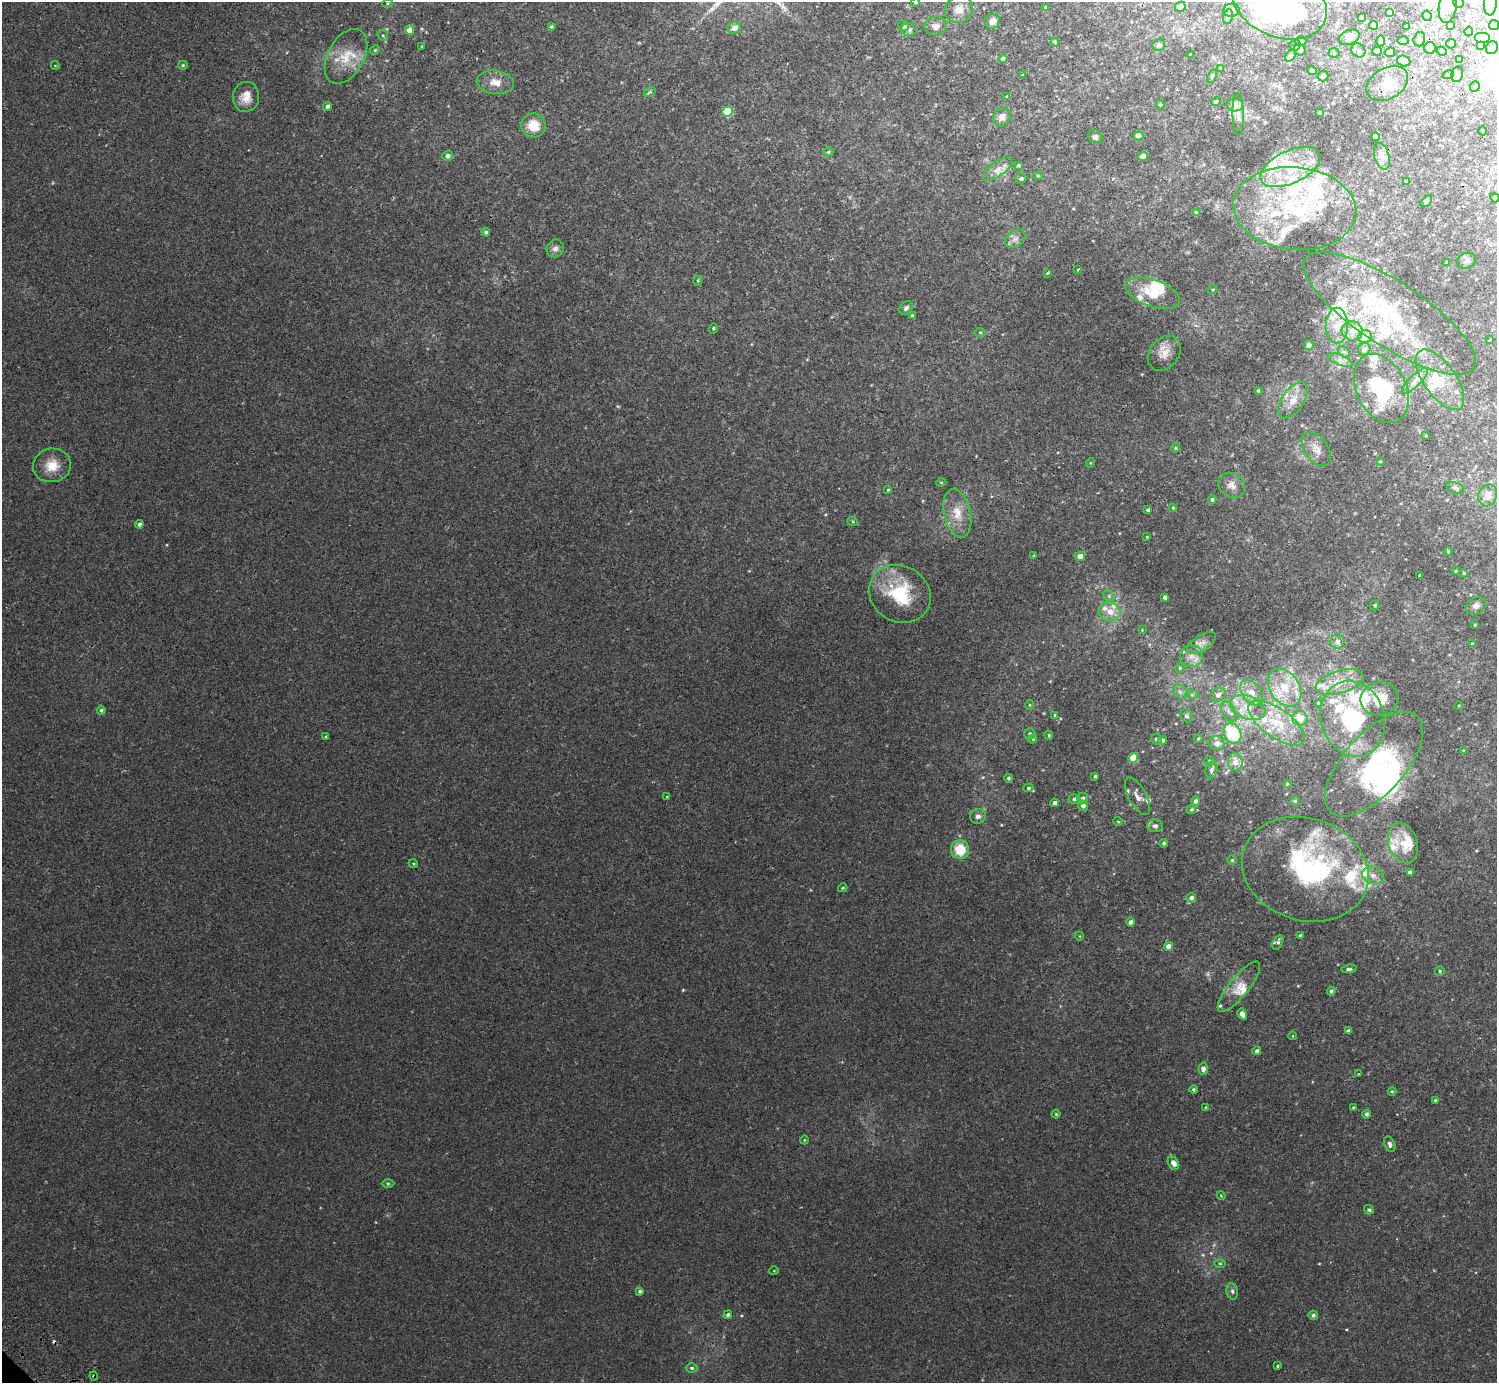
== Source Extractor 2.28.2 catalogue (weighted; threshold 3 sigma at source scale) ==
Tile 10 of 4 x 4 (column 2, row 3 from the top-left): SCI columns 1539-3033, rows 1586-2966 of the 6070 x 6071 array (HDU 1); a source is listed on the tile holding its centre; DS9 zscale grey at full resolution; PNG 1499 x 1385 px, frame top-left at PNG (2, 2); each listed source drawn as its Kron ellipse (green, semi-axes under 4 px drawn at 4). Shown black and unused: <1% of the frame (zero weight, under 2 of 3 exposures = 3% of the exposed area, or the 3 px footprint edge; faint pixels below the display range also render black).
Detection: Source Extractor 2.28.2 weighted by HDU 2 'WHT'; one run over the whole footprint, this tile lists its part. Background 0.00212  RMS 0.0043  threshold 0.0192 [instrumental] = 3 sigma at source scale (4.5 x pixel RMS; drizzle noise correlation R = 1.50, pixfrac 1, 0.05/0.05 arcsec/px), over >= 5 px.
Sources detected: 331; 1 too faint to see at this stretch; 7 inside a brighter object's white glare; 1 cosmic-ray / hot-pixel residue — neither listed nor drawn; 64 inside a brighter listed object's ellipse — not listed separately; the other 258 listed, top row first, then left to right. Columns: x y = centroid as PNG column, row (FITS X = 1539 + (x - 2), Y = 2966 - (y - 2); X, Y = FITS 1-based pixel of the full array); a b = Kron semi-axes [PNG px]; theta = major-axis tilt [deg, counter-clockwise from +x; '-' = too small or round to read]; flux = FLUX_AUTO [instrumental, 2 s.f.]
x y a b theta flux
915 2 4 4 - 0.62
387 3 5 4 - 0.52
1279 3 49 34 -23 130
1459 3 5 5 - 0.8
1490 3 12 6 84 2.5
1180 7 5 5 - 4.3
1448 7 16 9 81 2.9
1046 8 4 4 - 0.79
959 9 14 13 - 4.1
1231 10 8 6 9 1.6
1389 13 4 4 - 2
1427 16 5 4 - 0.59
1228 17 8 4 79 0.96
1361 18 4 4 - 3.2
992 21 8 7 - 2.5
1374 25 4 4 - 2.8
1451 25 4 2 - 0.42
1494 25 5 5 - 0.62
904 26 5 5 - 1.9
935 26 11 9 2 2.5
1407 26 4 3 - 1.2
551 27 4 3 - 0.6
734 28 7 6 - 2.5
909 29 8 6 -2 1.2
410 30 4 4 - 4
1469 31 5 3 - 0.65
383 35 5 5 - 0.58
1349 37 11 7 21 2.4
1482 38 8 5 0 0.84
1419 39 7 5 73 1
1301 41 5 5 - 0.69
1380 41 6 4 89 0.5
1403 41 6 4 -3 0.41
1055 42 4 3 - 0.45
1451 44 5 4 - 0.86
1159 45 6 5 - 1.9
1295 45 5 5 - 0.68
1481 45 2 2 - 0.32
421 46 4 2 - 0.27
1430 48 6 6 - 2.7
1492 48 7 6 - 0.87
375 50 5 4 - 0.53
1300 50 6 5 - 1.7
1358 50 7 6 - 1
1377 51 5 4 - 0.74
1442 51 5 4 - 0.64
1390 52 5 4 - 3
1334 53 5 5 - 0.52
1191 55 4 3 - 0.95
346 56 29 18 61 12
1290 56 6 4 51 0.93
1003 59 4 4 - 1.4
1460 60 3 3 - 0.32
1404 61 7 5 -20 4.8
55 65 4 3 - 0.3
183 65 4 4 - 0.57
1220 68 4 2 - 0.28
1312 70 5 4 - 1
1457 74 8 5 77 3.2
1022 75 4 4 - 0.36
1448 75 6 4 18 0.54
1212 76 7 4 67 0.58
1323 76 5 5 - 1.7
495 82 19 11 -6 4.8
1387 84 22 15 31 7.6
1475 87 5 4 - 0.64
650 92 6 4 35 0.62
1007 96 3 3 - 0.43
246 97 15 13 80 4.9
1216 102 4 4 - 0.74
1160 105 4 4 - 0.72
1235 105 8 6 -4 4.9
327 106 4 4 - 1.3
728 111 5 5 - 17
1319 113 3 3 - 0.68
1238 114 21 5 -89 2.2
1002 117 10 8 61 2.3
533 125 12 12 - 8.8
1483 131 4 3 - 0.36
1138 136 5 4 - 3.5
1095 137 8 6 -42 1.1
1375 137 4 4 - 1.2
828 152 5 4 - 0.6
447 156 5 5 - 1.7
1143 156 5 4 - 3.6
1382 156 13 7 -74 2.7
1019 165 3 3 - 0.76
1291 167 32 16 25 16
998 169 17 7 36 3.3
1038 176 4 4 - 0.49
1021 178 5 5 - 1
1406 181 3 3 - 0.45
1495 198 5 4 - 0.68
1426 201 7 4 45 0.74
1295 208 62 41 -5 58
1197 213 4 4 - 1.7
486 232 4 4 - 0.92
1015 239 11 8 36 2.1
555 248 9 8 - 1.6
1466 261 10 7 24 1.5
1447 262 4 3 - 0.43
1078 269 3 2 - 0.33
1047 273 3 2 - 0.36
698 281 5 4 - 0.6
1213 289 5 3 - 0.35
1153 293 28 13 -19 10
906 308 7 6 - 1.2
1390 313 101 32 -33 51
912 315 4 4 - 0.59
1337 326 18 11 90 6.7
713 328 5 4 - 0.6
1352 331 10 9 - 3.4
980 332 6 4 0 0.53
1365 336 7 6 - 6.4
1490 340 3 3 - 0.35
1309 345 5 4 - 1.7
1364 349 6 6 - 1.7
1344 352 6 5 - 0.92
1164 353 19 14 51 5
1340 360 13 5 -21 2
1440 380 35 16 -55 13
1415 381 17 5 45 2.5
1381 389 36 25 -64 29
1258 390 4 3 - 0.48
1293 400 21 11 56 5.4
1426 436 4 3 - 0.32
1176 448 5 3 - 0.38
1316 449 19 11 -55 4.2
1380 461 3 3 - 0.42
1090 463 5 3 - 0.31
52 465 19 17 8 7.7
941 482 5 3 - 0.38
1232 485 14 11 -33 3.1
1455 488 9 5 -20 0.88
888 490 3 3 - 0.45
1488 495 11 9 68 3.2
1212 499 4 4 - 0.94
1173 508 4 3 - 0.48
1148 510 4 4 - 0.84
957 513 25 13 -77 7.7
853 522 5 3 - 0.44
139 524 4 4 - 1.1
1147 537 4 3 - 0.3
1448 551 4 4 - 0.46
1034 556 4 3 - 0.45
1080 556 5 4 - 3.8
1456 571 3 2 - 0.39
1464 573 4 4 - 0.47
1420 575 3 2 - 0.41
900 594 32 28 -31 23
1109 596 6 5 - 0.78
1165 597 4 3 - 1.4
1375 605 5 5 - 0.67
1476 606 10 8 34 1.8
1110 612 11 9 -14 4.4
1475 625 3 2 - 0.43
1142 630 3 3 - 0.25
1337 642 7 7 - 1.8
1201 643 17 7 33 2.8
1472 644 4 3 - 0.43
1191 656 11 11 - 3.5
1180 668 5 4 - 0.59
1340 682 25 11 16 8.8
1285 688 20 14 -56 10
1180 692 7 6 - 1.4
1252 693 14 9 -51 4.4
1192 695 6 4 1 0.8
1218 695 8 6 37 2
1379 699 19 17 18 8.4
1318 703 4 3 - 0.48
1029 705 5 3 - 0.39
1459 705 4 3 - 0.32
1248 708 18 11 -20 6.8
101 710 4 4 - 0.65
1229 711 11 6 -65 2.1
1055 715 4 4 - 0.58
1186 716 7 6 - 1.1
1300 718 7 7 - 5.1
1353 719 39 31 -71 43
1277 723 33 14 -35 13
1233 733 11 8 -61 23
1030 734 5 5 - 0.91
1049 735 5 3 - 0.48
325 737 4 3 - 0.54
1198 738 4 3 - 0.45
1033 739 4 4 - 0.45
1157 739 6 5 - 0.93
1163 740 4 4 - 0.87
1217 743 8 7 - 2.8
1464 750 4 3 - 0.37
1133 758 5 4 - 6.7
1210 761 5 4 - 0.77
1235 762 9 7 -84 3.8
1374 764 65 30 48 52
1212 770 9 5 74 1.5
1095 776 4 3 - 0.68
1009 778 4 4 - 0.76
1287 784 4 4 - 0.44
1028 788 5 4 - 0.6
1138 796 21 9 -62 3
667 797 4 3 - 0.34
1083 798 5 5 - 0.99
1074 799 5 5 - 0.87
1196 801 5 4 - 1.3
1295 801 5 4 - 0.5
1054 803 4 3 - 1.2
1083 806 5 5 - 1.5
1191 809 5 4 - 0.52
978 816 8 7 - 1.5
1118 821 5 3 - 0.34
1155 826 8 6 -1 1.4
1164 843 4 3 - 0.67
1403 843 21 14 -72 7.9
960 849 9 9 - 11
1232 860 5 5 - 0.55
413 863 5 3 - 0.4
1305 869 64 51 -18 85
1410 872 4 4 - 1.5
1373 875 11 8 -23 2.8
843 888 5 3 - 0.39
1191 898 5 5 - 1.4
1130 922 4 4 - 1.4
1079 936 4 3 - 0.27
1300 936 4 4 - 0.95
1278 942 8 4 65 0.96
1169 946 4 4 - 3.5
1349 969 7 4 6 0.83
1440 971 5 5 - 0.61
1239 987 31 9 51 6.1
1331 991 4 4 - 0.77
1242 1014 6 4 -59 2.6
1348 1031 4 4 - 1.5
1293 1036 4 3 - 0.29
1257 1051 4 4 - 1.4
1203 1069 6 4 -86 2
1358 1074 2 2 - 0.36
1194 1089 4 4 - 0.63
1392 1091 4 4 - 0.4
1435 1100 3 3 - 0.64
1353 1107 4 3 - 0.41
1206 1108 3 3 - 0.86
1056 1114 4 4 - 0.54
1366 1114 4 4 - 0.95
804 1140 4 3 - 0.3
1390 1144 8 5 -66 1.2
1173 1163 7 5 -55 2.9
388 1184 6 4 0 0.55
1221 1196 4 3 - 0.33
1369 1210 5 4 - 0.84
1220 1264 6 4 -1 0.54
774 1271 4 3 - 0.31
640 1291 4 4 - 0.83
1232 1291 8 5 -80 1
728 1315 4 4 - 0.96
1313 1315 5 4 - 0.97
1278 1366 3 3 - 0.41
692 1368 6 4 -1 0.79
94 1376 4 4 - 0.51
Overlapping masked pixels (flux is a lower limit): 1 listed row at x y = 94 1376
Isophote crosses this tile's border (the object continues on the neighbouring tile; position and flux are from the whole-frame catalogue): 4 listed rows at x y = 915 2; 1279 3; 1459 3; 1490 3
Unlisted compact peaks at least as high as the median listed source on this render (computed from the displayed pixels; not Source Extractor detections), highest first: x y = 683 990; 741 1315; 1346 1329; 1298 986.